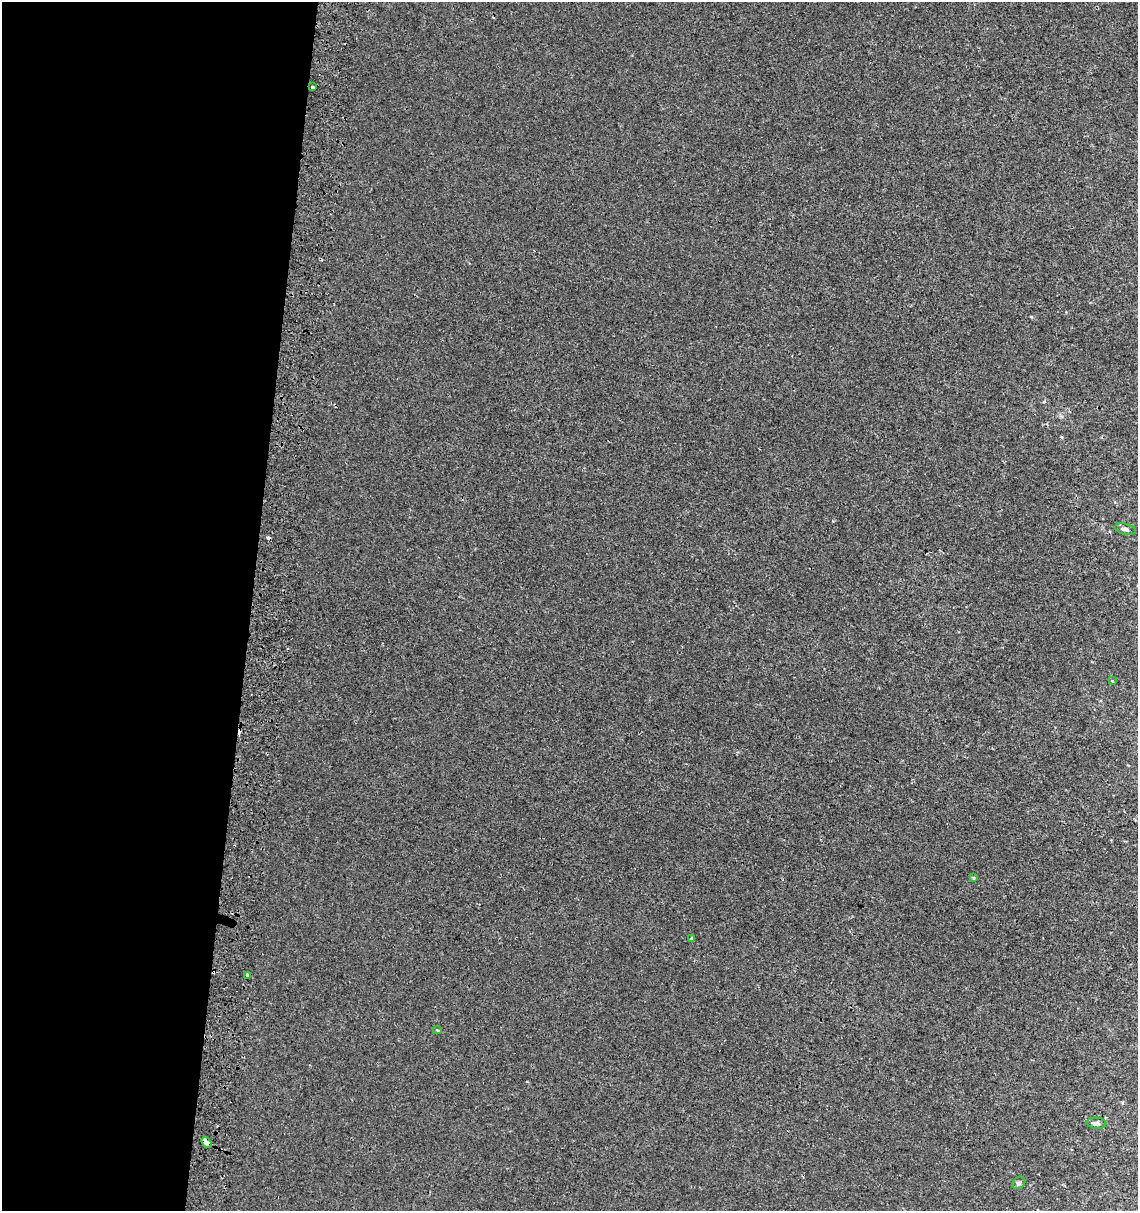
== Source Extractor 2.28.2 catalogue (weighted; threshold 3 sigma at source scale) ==
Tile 5 of 4 x 4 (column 1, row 2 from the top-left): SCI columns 327-1462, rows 2425-3633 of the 5136 x 4857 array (HDU 1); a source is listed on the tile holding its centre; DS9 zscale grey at full resolution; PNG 1140 x 1213 px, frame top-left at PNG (2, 2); each listed source drawn as its Kron ellipse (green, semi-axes under 4 px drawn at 4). Shown black and unused: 22% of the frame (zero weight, under 2 of 3 exposures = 2% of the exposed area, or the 3 px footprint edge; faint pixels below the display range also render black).
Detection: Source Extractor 2.28.2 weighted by HDU 2 'WHT'; one run over the whole footprint, this tile lists its part. Background 9.81e-04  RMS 0.0028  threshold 0.0124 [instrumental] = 3 sigma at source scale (4.5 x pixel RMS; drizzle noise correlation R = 1.50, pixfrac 1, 0.0396/0.0396 arcsec/px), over >= 5 px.
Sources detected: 12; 2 cosmic-ray / hot-pixel residue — neither listed nor drawn; the other 10 listed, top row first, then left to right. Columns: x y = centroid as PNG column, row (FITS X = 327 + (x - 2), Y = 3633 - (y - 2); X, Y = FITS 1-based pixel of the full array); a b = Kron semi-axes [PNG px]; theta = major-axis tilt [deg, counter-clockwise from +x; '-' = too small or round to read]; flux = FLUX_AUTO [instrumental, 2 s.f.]
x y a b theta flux
312 87 3 3 - 0.46
1125 529 11 5 -13 0.95
1112 681 4 3 - 0.3
973 878 3 3 - 0.45
692 939 4 3 - 3.5
247 975 3 3 - 6.5
437 1030 4 3 - 0.34
1096 1123 10 5 -5 1.1
206 1143 6 4 -50 3
1019 1183 7 5 41 0.77
Overlapping masked pixels (flux is a lower limit): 1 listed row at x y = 206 1143